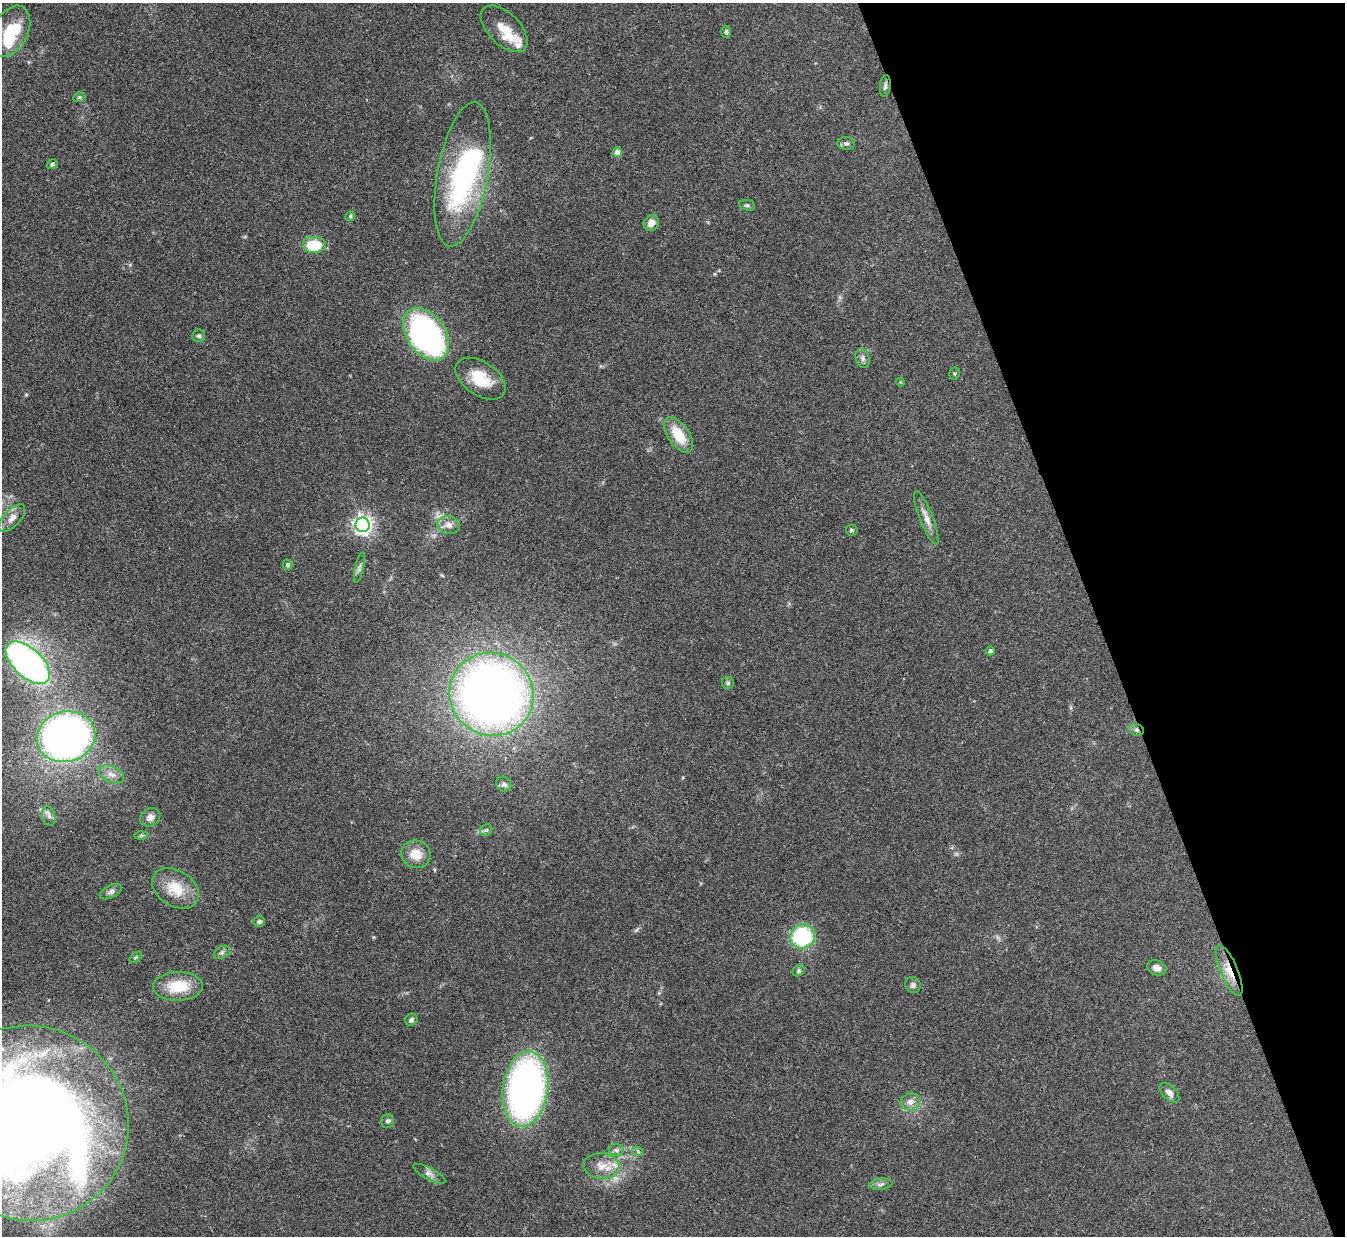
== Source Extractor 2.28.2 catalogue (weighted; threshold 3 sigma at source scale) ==
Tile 12 of 4 x 4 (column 4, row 3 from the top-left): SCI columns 4032-5374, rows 1385-2618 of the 5378 x 5363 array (HDU 1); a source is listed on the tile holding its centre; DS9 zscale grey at full resolution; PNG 1347 x 1238 px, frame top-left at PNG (2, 3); each listed source drawn as its Kron ellipse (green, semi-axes under 4 px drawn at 4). Shown black and unused: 18% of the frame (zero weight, under 3 of 4 exposures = <1% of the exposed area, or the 3 px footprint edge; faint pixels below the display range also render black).
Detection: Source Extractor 2.28.2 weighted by HDU 2 'WHT'; one run over the whole footprint, this tile lists its part. Background 0.0961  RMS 0.006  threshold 0.0271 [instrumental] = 3 sigma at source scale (4.5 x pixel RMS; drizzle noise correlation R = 1.50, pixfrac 1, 0.05/0.05 arcsec/px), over >= 5 px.
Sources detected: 68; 2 inside a brighter object's white glare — neither listed nor drawn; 4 inside a brighter listed object's ellipse — not listed separately; the other 62 listed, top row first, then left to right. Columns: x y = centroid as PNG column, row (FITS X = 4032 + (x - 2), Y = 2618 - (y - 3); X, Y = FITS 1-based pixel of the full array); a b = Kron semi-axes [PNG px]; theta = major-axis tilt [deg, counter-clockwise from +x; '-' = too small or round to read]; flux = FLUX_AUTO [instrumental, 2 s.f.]
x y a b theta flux
504 29 29 16 -45 13
10 31 27 17 64 28
726 32 6 4 -87 1.2
885 86 11 5 83 1.6
79 97 6 4 20 1
846 143 8 6 -7 1.6
617 152 5 4 - 5.6
52 164 5 4 - 1.1
463 174 73 25 80 110
747 205 8 5 -11 1.3
350 216 5 4 - 0.84
651 223 8 7 - 4.9
314 245 12 8 0 21
426 334 29 19 -55 170
199 336 6 6 - 1.3
862 358 10 7 -77 2.3
954 374 6 5 - 0.93
480 379 28 17 -34 18
900 382 4 4 - 0.53
679 435 20 10 -56 16
12 518 17 8 47 5
926 518 29 6 -68 5.6
363 525 7 7 - 290
449 525 11 9 -15 3.9
852 530 6 5 - 0.97
288 565 5 5 - 0.97
359 568 16 2 77 1.3
990 651 4 4 - 1.5
28 663 27 14 -43 210
728 683 6 6 - 1
492 694 42 41 - 520
1136 730 8 5 -20 1.6
66 737 29 25 15 330
111 774 13 8 -24 4.5
504 784 8 7 - 2.1
49 816 10 6 -74 2.3
150 817 10 8 34 3.5
486 830 6 5 - 1.2
141 835 6 4 1 0.87
416 854 15 13 -24 9.5
176 888 25 18 -33 16
111 892 12 6 26 2.1
259 921 6 5 - 1.6
803 936 13 12 - 56
222 952 9 5 30 1.6
136 957 7 4 36 0.88
1157 968 10 7 -21 3.5
799 970 6 5 - 1.3
1229 971 27 8 -67 9.7
913 985 8 7 - 2
178 986 25 14 2 18
411 1020 6 6 - 2
525 1089 38 22 81 220
1169 1093 12 7 -44 2.9
910 1102 10 8 18 3.9
387 1121 7 6 - 1.6
29 1123 99 97 -30 1100
616 1150 7 6 - 1.9
638 1152 6 4 -19 0.9
601 1166 18 12 -3 8.6
429 1174 18 6 -28 2.9
881 1184 11 5 7 2
Overlapping masked pixels (flux is a lower limit): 3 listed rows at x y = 885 86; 1136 730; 1229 971
Isophote crosses this tile's border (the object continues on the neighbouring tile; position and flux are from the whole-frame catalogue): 1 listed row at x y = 29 1123